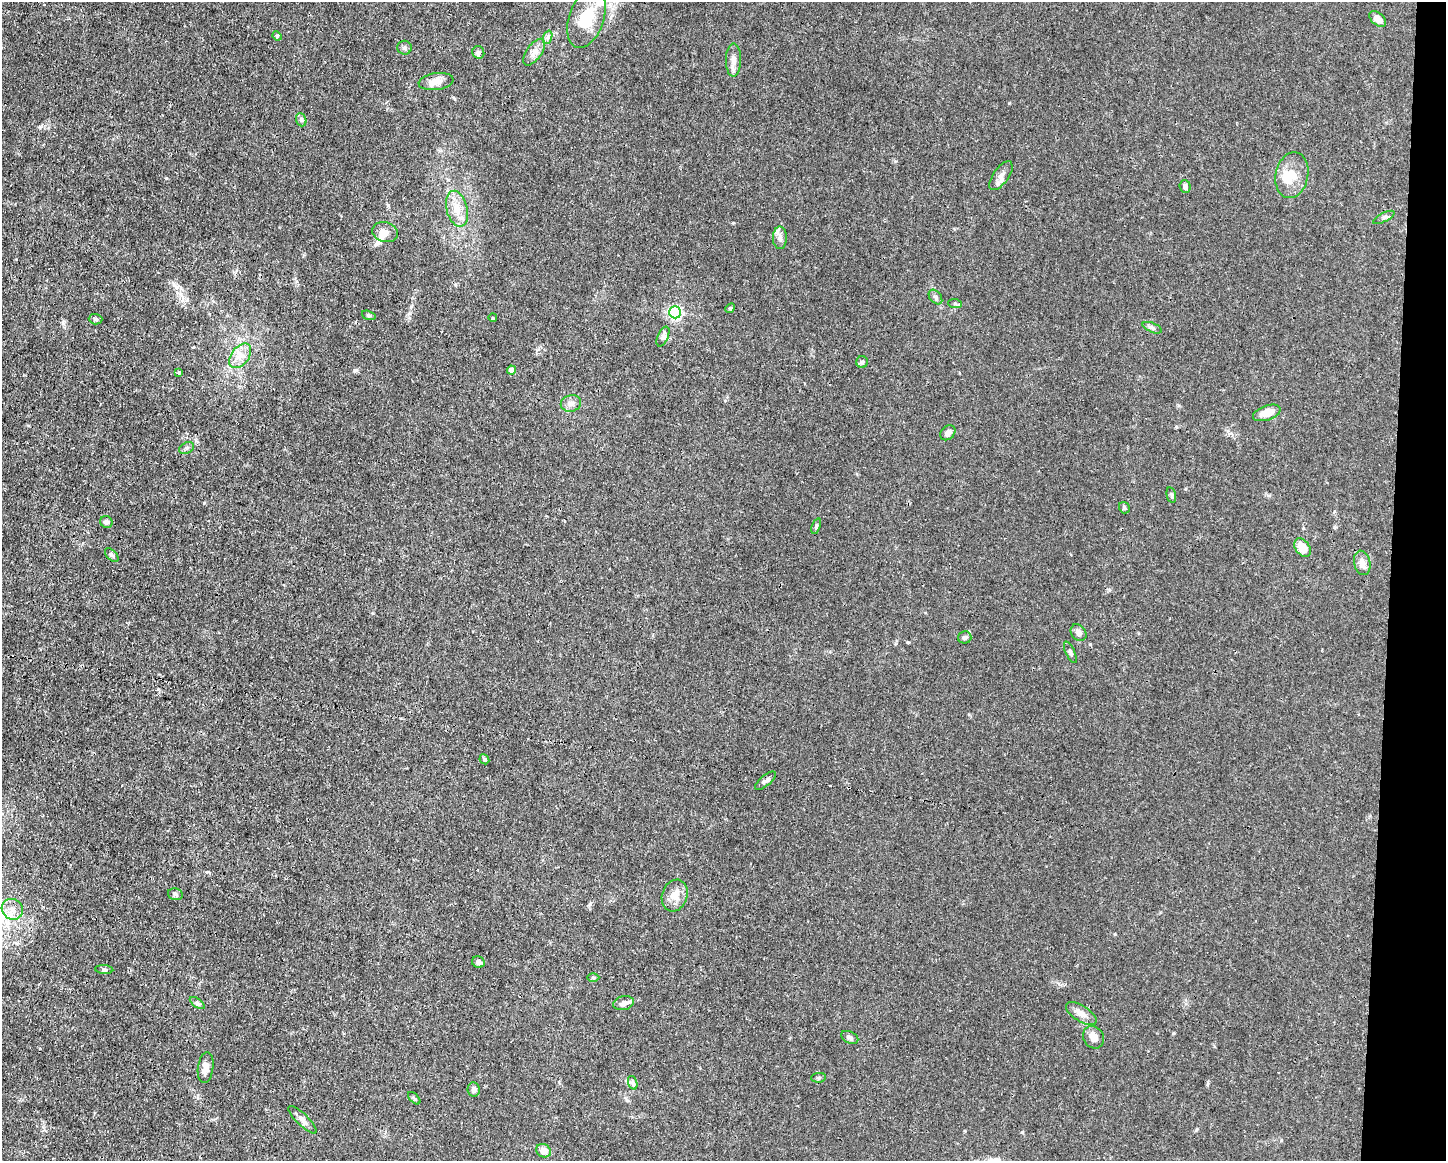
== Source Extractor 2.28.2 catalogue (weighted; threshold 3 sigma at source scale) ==
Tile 6 of 3 x 4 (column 3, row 2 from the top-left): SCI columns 2999-4442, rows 2320-3478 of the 4666 x 4638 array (HDU 1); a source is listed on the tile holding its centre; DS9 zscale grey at full resolution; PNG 1448 x 1163 px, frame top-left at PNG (2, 2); each listed source drawn as its Kron ellipse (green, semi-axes under 4 px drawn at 4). Shown black and unused: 4% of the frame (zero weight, under 3 of 4 exposures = <1% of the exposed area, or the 3 px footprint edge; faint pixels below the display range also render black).
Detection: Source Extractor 2.28.2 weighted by HDU 2 'WHT'; one run over the whole footprint, this tile lists its part. Background 0.0165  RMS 0.0025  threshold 0.0113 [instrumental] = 3 sigma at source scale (4.5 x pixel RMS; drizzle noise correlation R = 1.50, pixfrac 1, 0.05/0.05 arcsec/px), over >= 5 px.
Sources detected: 68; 2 inside a brighter object's white glare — neither listed nor drawn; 2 inside a brighter listed object's ellipse — not listed separately; the other 64 listed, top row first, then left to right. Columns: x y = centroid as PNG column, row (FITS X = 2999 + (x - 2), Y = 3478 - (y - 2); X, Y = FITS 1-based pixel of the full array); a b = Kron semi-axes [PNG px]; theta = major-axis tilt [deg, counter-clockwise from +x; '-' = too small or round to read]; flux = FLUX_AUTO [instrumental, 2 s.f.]
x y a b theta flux
586 18 31 17 71 8.9
1378 19 10 6 -40 1.8
277 36 5 4 - 0.27
548 37 7 4 71 0.6
404 48 7 7 - 0.59
478 52 6 6 - 0.6
534 52 15 7 55 1.6
733 60 17 7 90 1.6
436 82 17 8 7 2.3
301 120 7 5 -70 0.43
1292 175 23 16 78 4.8
1001 176 17 7 55 1.6
1185 187 6 5 - 0.85
457 209 18 10 -76 3.4
1384 217 12 4 27 0.59
385 232 13 10 -16 2
780 238 11 7 -89 1.2
935 297 8 5 -52 0.67
955 303 7 4 -3 0.38
730 308 5 4 - 0.32
675 312 6 6 - 49
369 315 7 4 -20 0.43
493 318 4 3 - 0.2
96 319 7 5 -2 0.48
1152 328 10 4 -23 0.61
663 337 10 5 66 0.74
240 356 14 8 52 2.4
862 362 6 5 - 0.51
511 370 4 4 - 2
179 372 4 4 - 0.39
571 403 10 8 14 1.2
1267 413 14 7 19 2.8
948 433 8 6 46 1.2
187 448 8 5 28 0.64
1171 495 8 4 -77 0.43
1124 508 6 5 - 0.52
106 522 6 5 - 0.84
816 526 8 4 71 0.4
1302 548 10 7 -55 3.7
112 555 8 5 -46 0.48
1362 563 12 8 -77 1.8
1078 633 9 7 -53 1.2
965 637 7 6 - 0.69
1070 652 11 4 -65 0.59
484 759 5 4 - 0.4
765 781 13 5 39 0.81
175 894 7 5 -14 0.61
675 895 16 12 70 2.7
12 909 11 10 - 2.1
478 962 6 5 - 0.89
104 969 9 3 -5 0.42
593 977 6 4 -1 0.34
197 1003 8 4 -35 0.49
623 1003 10 7 13 1.3
1081 1014 17 7 -33 2
850 1037 9 5 -27 0.73
1094 1037 12 10 -57 1.9
206 1068 15 7 82 1.9
818 1078 7 4 6 0.38
633 1083 7 4 -72 0.5
474 1090 7 6 - 0.9
414 1098 7 3 -45 0.35
303 1120 19 6 -44 1.3
543 1151 8 6 -28 1.9
Unlisted compact peaks at least as high as the median listed source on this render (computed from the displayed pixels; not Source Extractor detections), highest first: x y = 166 178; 1173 1033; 908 642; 204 503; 1009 103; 1176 427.